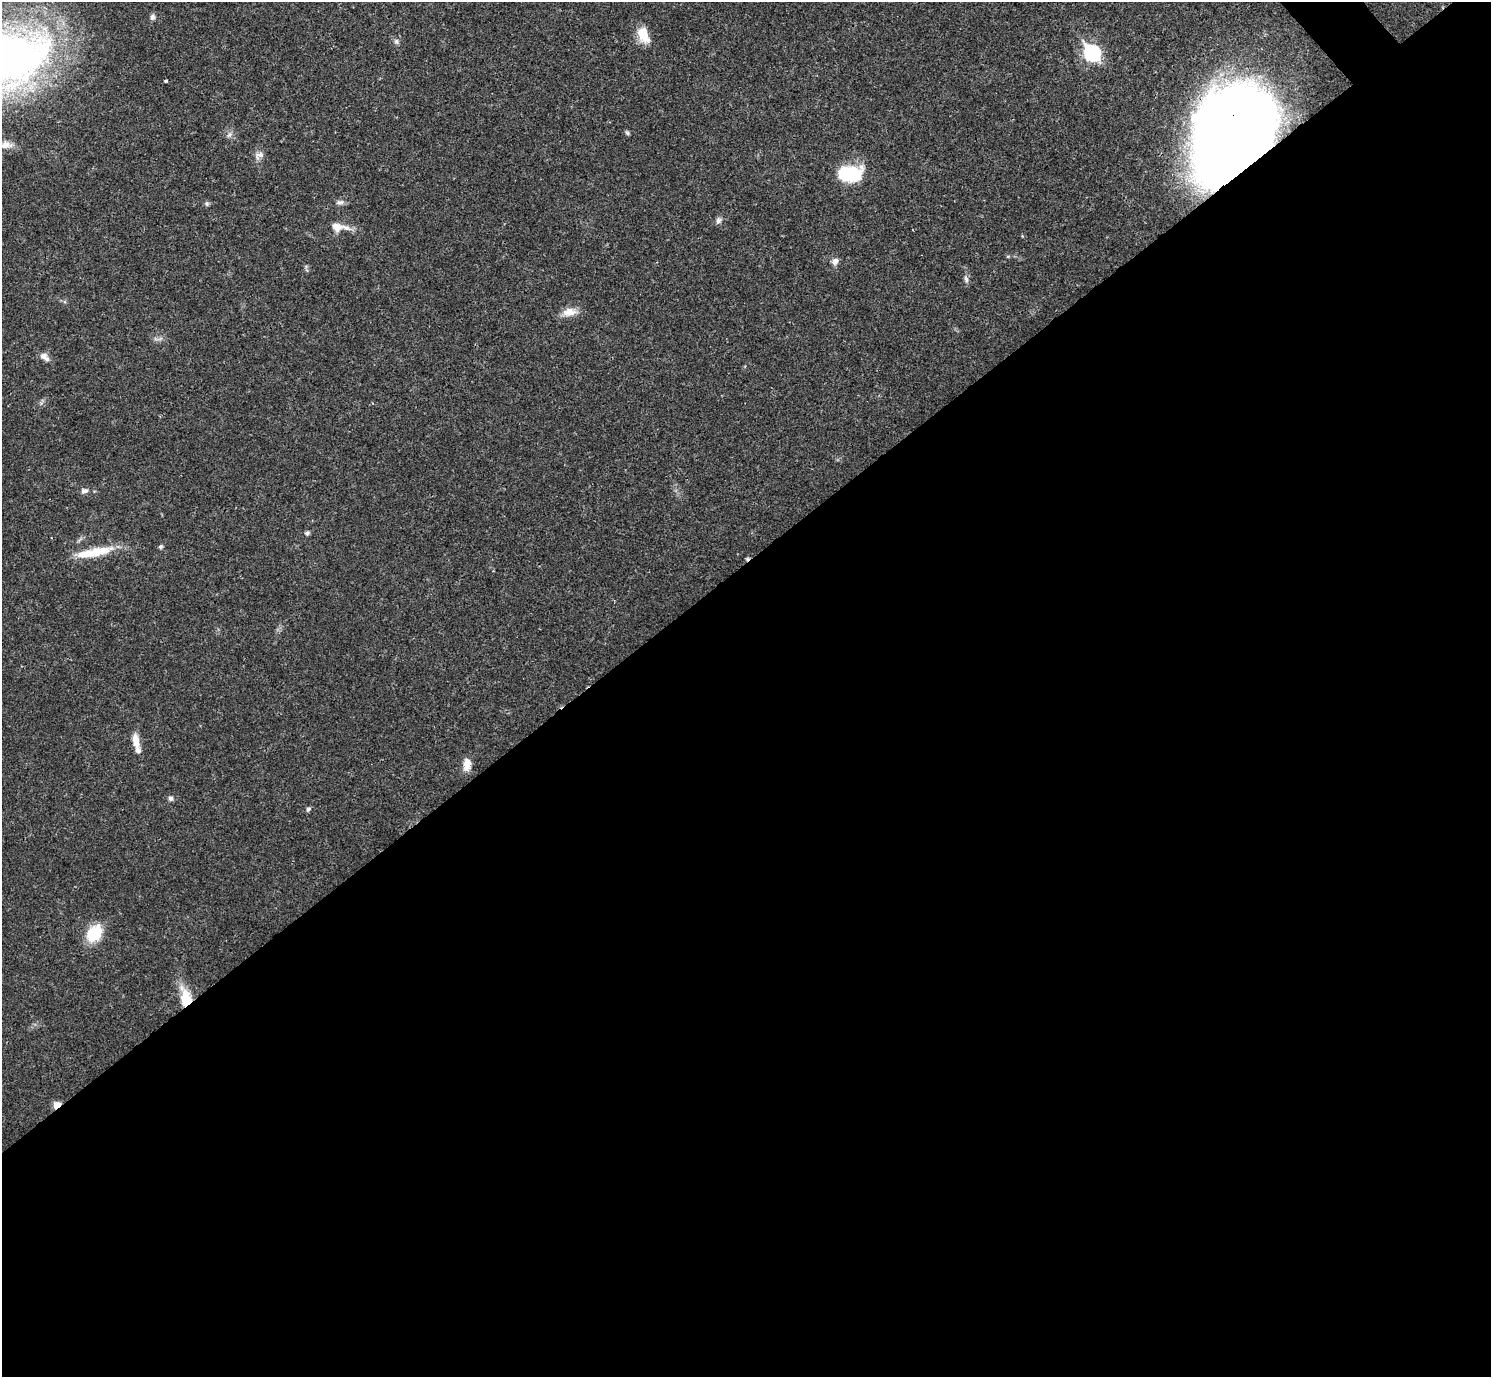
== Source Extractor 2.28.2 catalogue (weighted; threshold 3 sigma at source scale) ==
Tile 15 of 4 x 4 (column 3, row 4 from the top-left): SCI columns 2980-4468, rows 159-1533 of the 5961 x 5958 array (HDU 1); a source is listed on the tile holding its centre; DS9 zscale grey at full resolution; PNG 1493 x 1379 px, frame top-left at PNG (2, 2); no overlay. Shown black and unused: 59% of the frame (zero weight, under 3 of 4 exposures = <1% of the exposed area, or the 3 px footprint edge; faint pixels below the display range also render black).
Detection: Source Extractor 2.28.2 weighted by HDU 2 'WHT'; one run over the whole footprint, this tile lists its part. Background 0.0209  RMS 0.0022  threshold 0.01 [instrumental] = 3 sigma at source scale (4.5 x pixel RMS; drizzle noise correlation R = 1.50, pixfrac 1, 0.05/0.05 arcsec/px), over >= 5 px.
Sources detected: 34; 1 cosmic-ray / hot-pixel residue — not listed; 2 inside a brighter listed object's ellipse — not listed separately; the other 31 listed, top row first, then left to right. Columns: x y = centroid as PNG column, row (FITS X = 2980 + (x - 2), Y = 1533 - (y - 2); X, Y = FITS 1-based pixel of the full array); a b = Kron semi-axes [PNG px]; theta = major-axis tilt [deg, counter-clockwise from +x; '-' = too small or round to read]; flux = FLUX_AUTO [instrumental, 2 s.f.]
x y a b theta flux
152 17 7 6 - 0.63
643 35 20 12 -66 4.1
396 41 7 5 46 0.53
1092 53 8 7 - 45
4 58 74 45 9 180
166 81 3 3 - 0.53
1232 132 69 57 60 290
627 133 6 5 - 0.38
229 135 9 5 52 0.69
6 145 15 9 1 1.6
259 155 14 8 32 1.2
849 174 17 11 0 18
340 202 11 6 0 0.76
207 203 6 5 - 0.41
718 220 8 7 - 0.73
336 227 15 10 -17 2.6
835 261 8 7 - 1
966 279 9 5 -70 0.63
569 312 19 10 9 2.5
44 357 14 7 -37 1.3
84 491 9 6 7 0.86
307 533 6 5 - 0.58
161 546 6 5 - 0.4
97 552 47 10 13 6.7
136 741 19 8 -79 2.3
467 764 15 9 83 2.5
171 798 6 6 - 0.55
308 809 7 5 51 0.48
94 934 15 12 55 9.7
186 998 25 12 -78 5.8
57 1105 6 4 32 3.6
Overlapping masked pixels (flux is a lower limit): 3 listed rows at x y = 1232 132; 186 998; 57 1105
Isophote crosses this tile's border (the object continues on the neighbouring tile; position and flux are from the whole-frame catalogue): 1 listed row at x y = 4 58